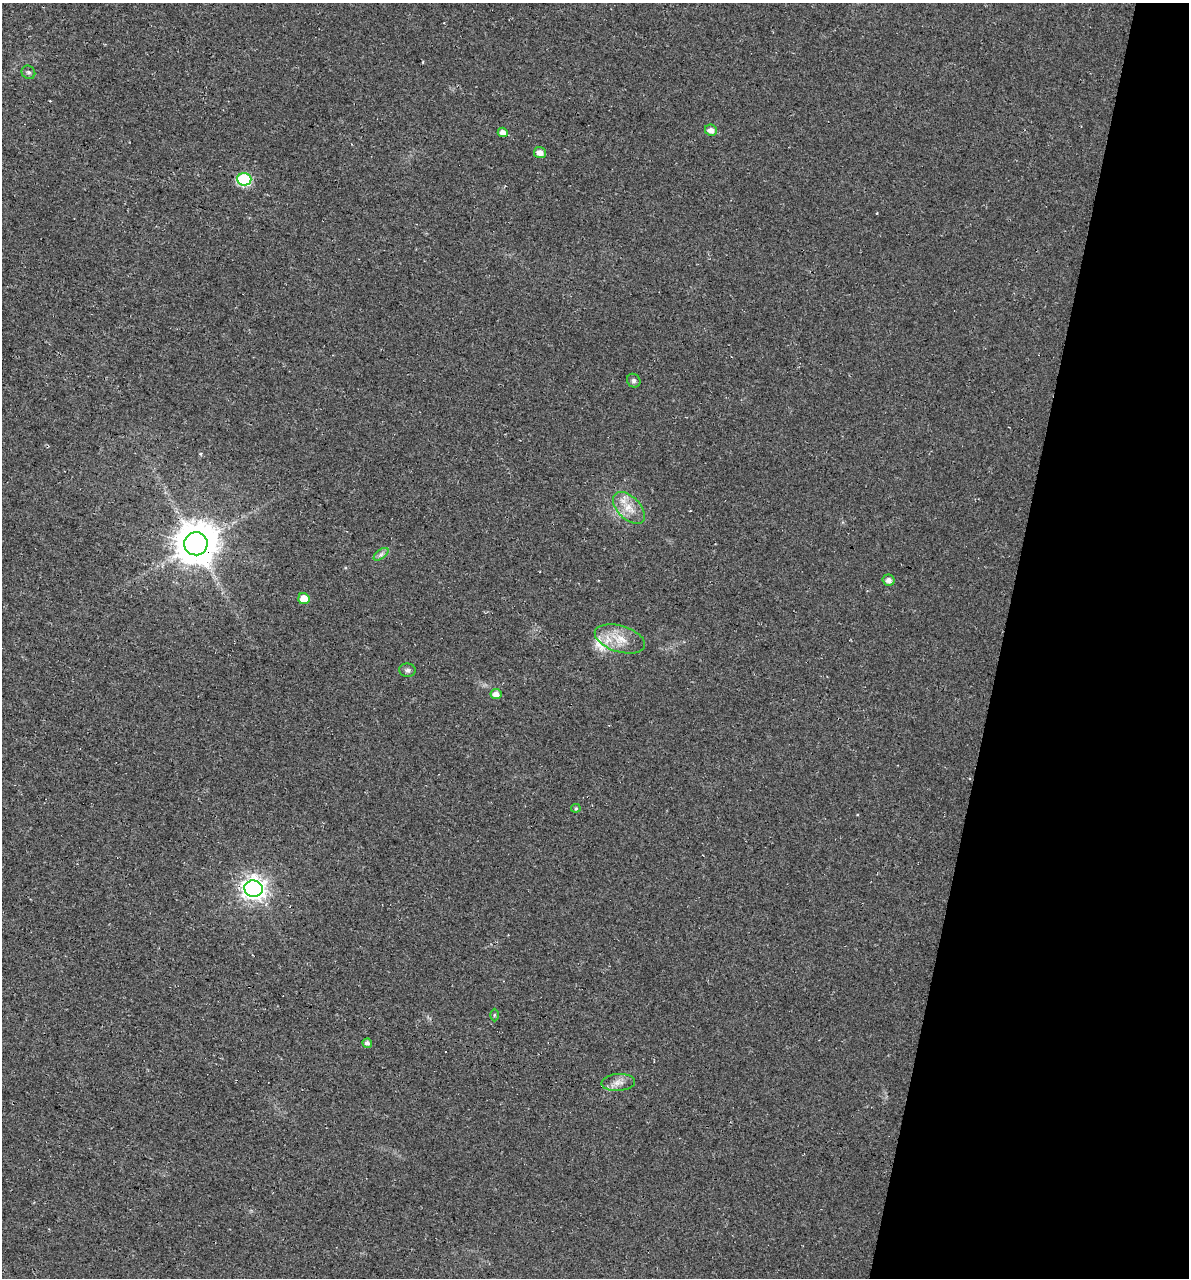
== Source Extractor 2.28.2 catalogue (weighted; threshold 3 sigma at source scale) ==
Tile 8 of 4 x 4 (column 4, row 2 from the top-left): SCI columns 3900-5086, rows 2566-3841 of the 5364 x 5141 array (HDU 1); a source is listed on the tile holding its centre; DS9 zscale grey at full resolution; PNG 1191 x 1280 px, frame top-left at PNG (2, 3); each listed source drawn as its Kron ellipse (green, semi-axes under 4 px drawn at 4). Shown black and unused: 16% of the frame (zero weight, under 3 of 4 exposures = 5% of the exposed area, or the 3 px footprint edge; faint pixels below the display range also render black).
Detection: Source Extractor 2.28.2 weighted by HDU 2 'WHT'; one run over the whole footprint, this tile lists its part. Background 0.0117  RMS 0.0071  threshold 0.0319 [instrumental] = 3 sigma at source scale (4.5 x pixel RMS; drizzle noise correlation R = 1.50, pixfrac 1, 0.0396/0.0396 arcsec/px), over >= 5 px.
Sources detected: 21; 1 cosmic-ray / hot-pixel residue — neither listed nor drawn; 1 inside a brighter listed object's ellipse — not listed separately; the other 19 listed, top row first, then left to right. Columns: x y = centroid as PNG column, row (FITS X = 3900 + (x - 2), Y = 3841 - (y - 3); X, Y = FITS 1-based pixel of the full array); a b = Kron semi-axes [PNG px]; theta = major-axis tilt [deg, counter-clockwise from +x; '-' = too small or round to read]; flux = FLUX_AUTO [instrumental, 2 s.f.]
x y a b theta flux
28 72 7 6 - 1.6
711 130 6 5 - 4
503 132 5 4 - 4.5
540 152 6 5 - 5.1
244 179 7 6 - 69
634 381 7 6 - 1.9
629 508 19 11 -45 11
196 544 11 11 - 2200
381 554 8 4 37 2.1
889 580 6 5 - 3.5
304 599 5 5 - 9
620 639 26 13 -17 15
407 670 8 7 - 2
496 694 5 5 - 4.9
576 808 5 4 - 0.88
254 889 9 8 - 550
494 1015 6 4 89 0.96
367 1043 5 4 - 2.8
618 1082 17 8 3 5.7
Overlapping masked pixels (flux is a lower limit): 1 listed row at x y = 196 544